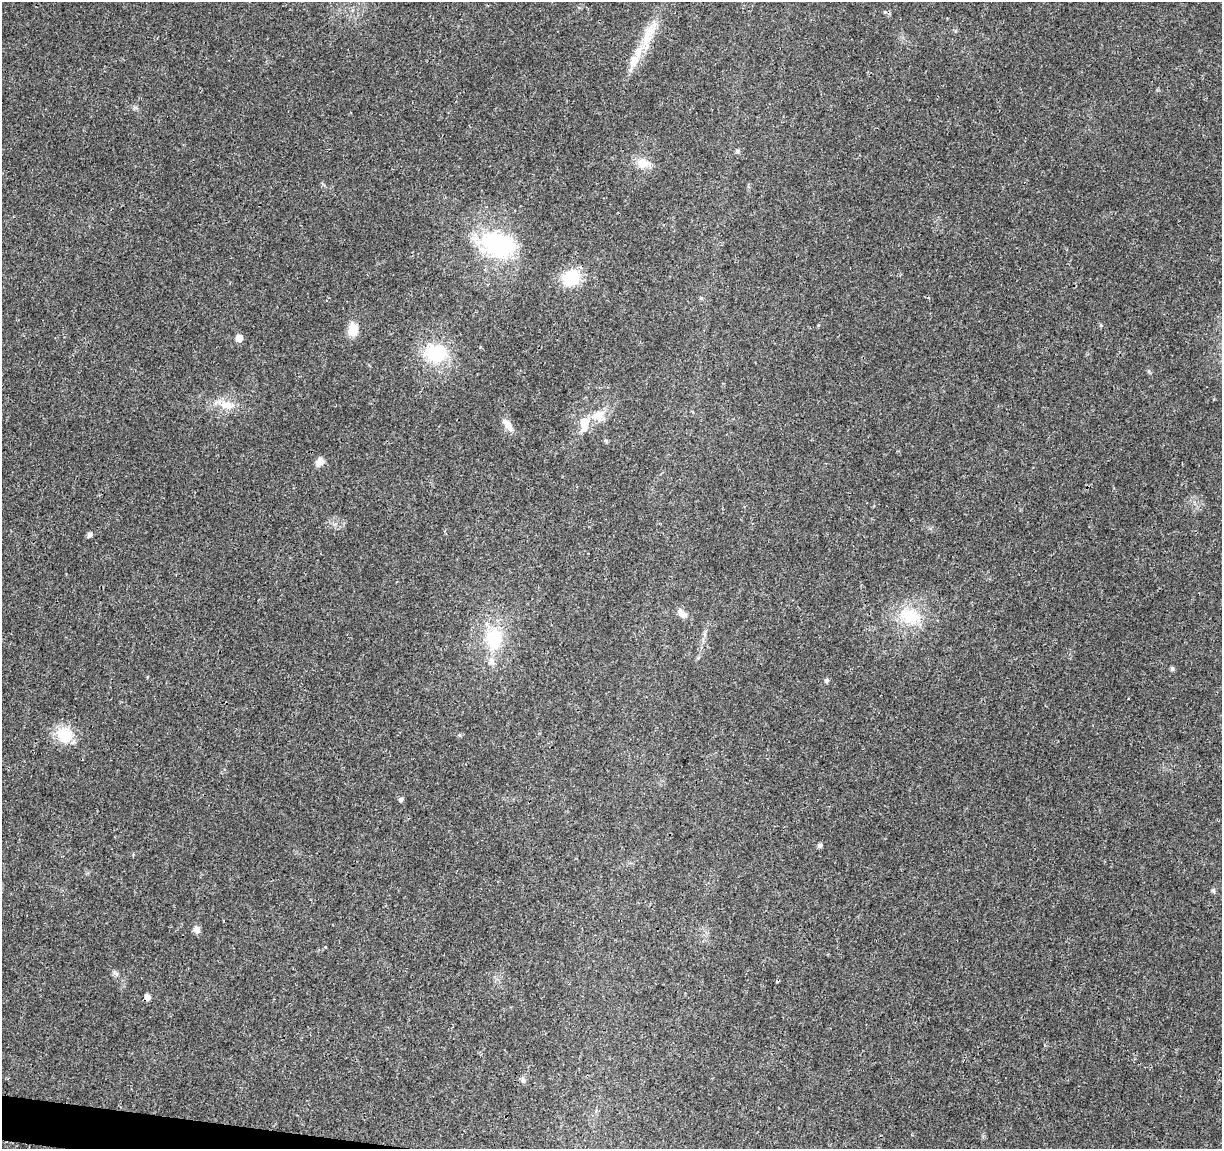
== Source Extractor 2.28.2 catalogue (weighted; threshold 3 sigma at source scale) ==
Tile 7 of 4 x 4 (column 3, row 2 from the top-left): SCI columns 2447-3666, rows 2521-3667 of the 4896 x 5099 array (HDU 1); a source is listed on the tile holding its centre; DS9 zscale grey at full resolution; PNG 1224 x 1151 px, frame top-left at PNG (2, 2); no overlay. Shown black and unused: <1% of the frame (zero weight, under 3 of 4 exposures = <1% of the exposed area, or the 3 px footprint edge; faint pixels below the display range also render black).
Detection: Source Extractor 2.28.2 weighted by HDU 2 'WHT'; one run over the whole footprint, this tile lists its part. Background 0.0204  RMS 0.0029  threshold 0.0131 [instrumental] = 3 sigma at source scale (4.5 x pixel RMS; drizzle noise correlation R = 1.50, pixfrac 1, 0.0396/0.0396 arcsec/px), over >= 5 px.
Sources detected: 34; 1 cosmic-ray / hot-pixel residue — not listed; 3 inside a brighter listed object's ellipse — not listed separately; the other 30 listed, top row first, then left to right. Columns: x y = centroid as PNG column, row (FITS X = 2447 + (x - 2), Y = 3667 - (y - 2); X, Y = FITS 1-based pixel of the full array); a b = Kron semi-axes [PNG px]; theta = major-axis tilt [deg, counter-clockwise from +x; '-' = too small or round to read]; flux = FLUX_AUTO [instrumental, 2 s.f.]
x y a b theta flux
649 33 36 13 66 7.7
738 151 6 4 89 0.44
643 163 19 12 -9 3.7
497 244 36 24 -16 32
571 278 19 15 31 11
701 298 5 5 - 0.46
1101 325 5 4 - 0.35
353 329 12 9 87 5.3
239 338 5 5 - 3.2
436 353 24 20 -6 16
227 405 21 10 0 4.2
598 415 20 13 37 4.5
584 423 12 8 89 5.2
508 425 19 8 -54 2.3
606 441 5 5 - 0.41
320 462 10 8 49 1.9
89 535 6 5 - 1.1
682 614 15 8 -45 2
909 616 32 22 -40 11
494 638 30 22 -86 13
1172 668 5 5 - 0.68
827 680 5 5 - 0.77
64 735 23 19 -39 7.5
459 735 6 4 -70 0.31
401 799 5 5 - 0.91
819 845 5 4 - 0.83
1213 891 7 4 -45 0.46
197 929 9 8 - 1.4
147 997 5 5 - 2.1
523 1080 8 6 -73 0.76
Overlapping masked pixels (flux is a lower limit): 1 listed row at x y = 147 997
Unlisted compact peaks at least as high as the median listed source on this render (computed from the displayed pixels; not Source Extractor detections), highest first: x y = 1149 371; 818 325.